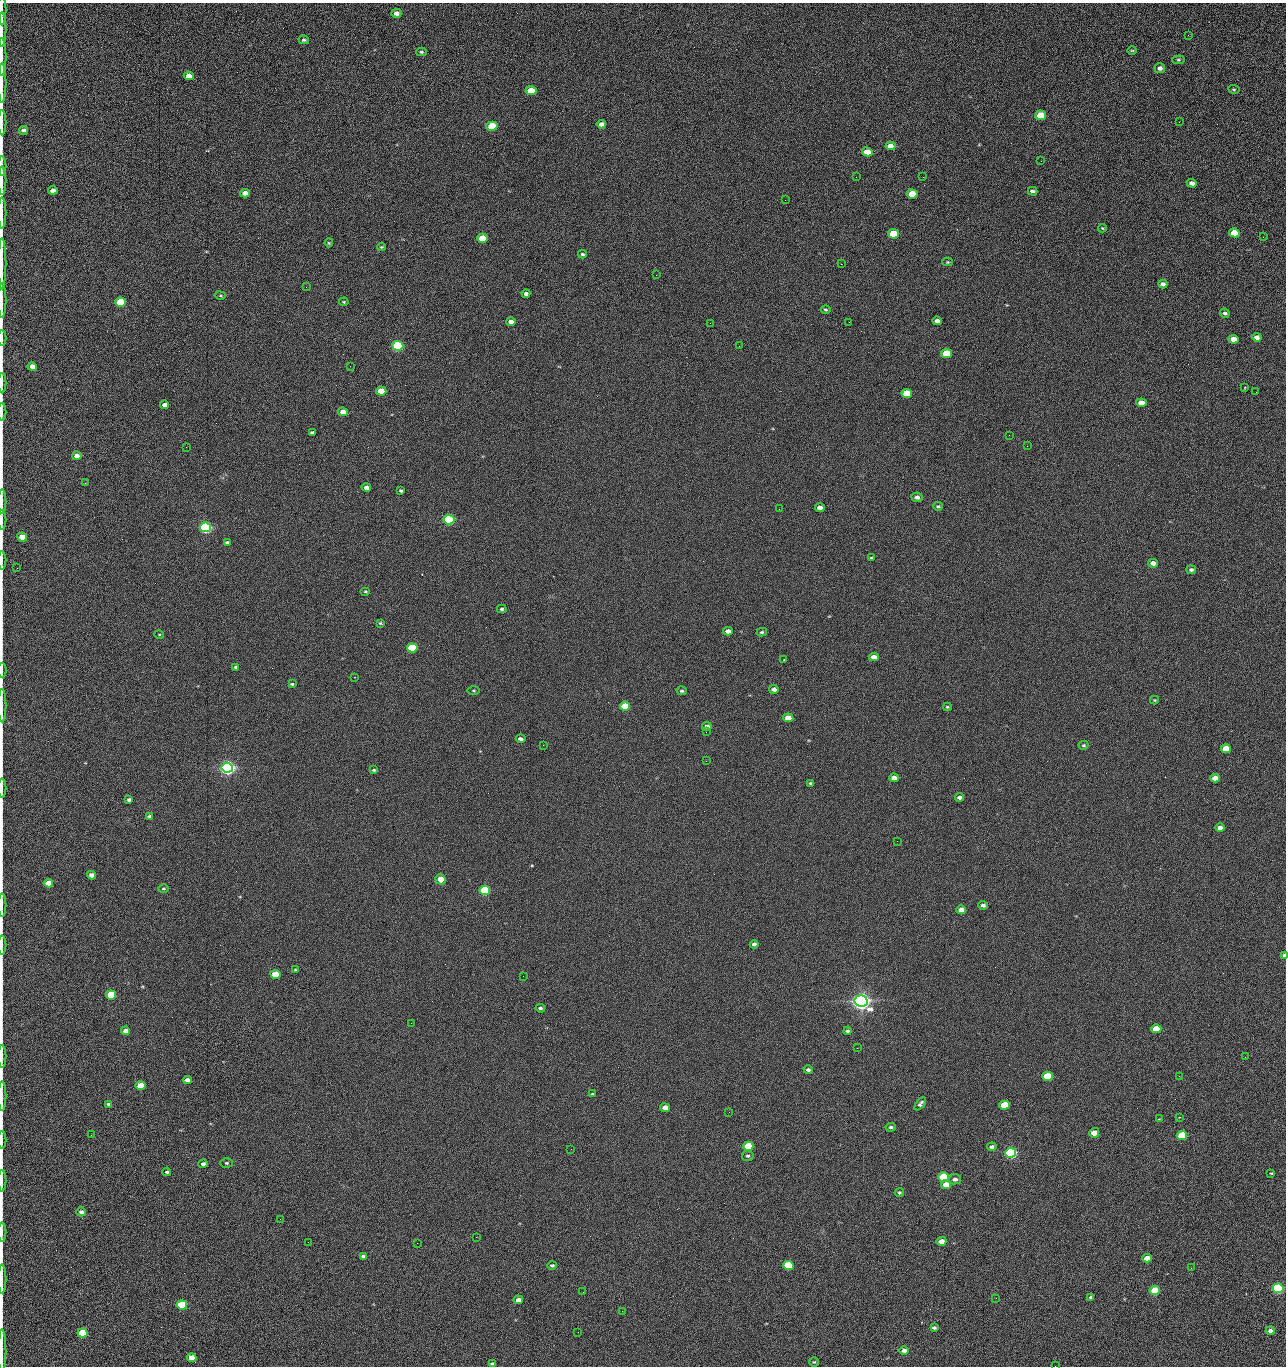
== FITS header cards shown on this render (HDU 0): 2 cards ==
NAXIS1  =                 1284 /fastest changing axis
NAXIS2  =                 1364 /next to fastest changing axis

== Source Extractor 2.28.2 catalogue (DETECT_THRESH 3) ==
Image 1284 x 1364 px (HDU 0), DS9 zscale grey, 1 PNG px = 1 image px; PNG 1288 x 1368 px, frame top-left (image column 1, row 1364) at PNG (2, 3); each listed source drawn as its Kron ellipse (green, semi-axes under 4 px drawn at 4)
Background 125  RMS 14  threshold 43.3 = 3 sigma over >= 5 px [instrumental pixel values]
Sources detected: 226; all 226 listed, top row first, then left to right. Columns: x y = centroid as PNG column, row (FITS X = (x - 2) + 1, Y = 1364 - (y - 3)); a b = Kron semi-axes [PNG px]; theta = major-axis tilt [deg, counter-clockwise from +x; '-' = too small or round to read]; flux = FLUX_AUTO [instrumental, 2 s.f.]
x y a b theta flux
2 10 15 2 90 2.4e+03
396 13 5 4 - 5.0e+03
2 30 17 2 90 3.6e+03
1188 35 3 2 - 1.3e+03
304 40 5 4 - 1.8e+03
1132 50 5 3 - 8.8e+02
421 52 5 4 - 1.2e+03
2 57 19 2 90 3.5e+03
1178 60 6 4 5 1.3e+03
1160 68 5 5 - 3.0e+03
189 76 5 4 - 8.9e+03
2 83 20 2 90 3.9e+03
1234 89 5 3 - 1.0e+03
531 91 5 4 - 2.4e+04
1041 115 5 4 - 4.5e+04
2 122 13 2 90 2.6e+03
1179 122 3 2 - 1.3e+03
601 124 4 4 - 3.6e+03
492 126 5 4 - 5.5e+04
23 130 4 4 - 3.2e+03
890 146 5 4 - 6.5e+03
867 152 5 4 - 1.6e+04
1041 161 2 2 - 1.8e+03
2 166 10 2 90 1.6e+03
856 177 2 2 - 2.4e+03
923 177 2 2 - 1.8e+04
2 181 14 2 90 2.7e+03
1192 183 5 4 - 3.7e+03
53 190 4 4 - 4.8e+03
1033 191 5 3 - 2.5e+03
245 193 5 4 - 6.1e+03
912 194 5 4 - 2.9e+04
785 200 2 2 - 4.9e+02
2 213 15 2 90 2.8e+03
1102 228 4 4 - 8.4e+02
1234 233 5 4 - 2.5e+04
893 234 5 4 - 4.3e+04
1263 237 2 2 - 9.4e+02
482 238 5 4 - 2.0e+04
329 243 4 4 - 9.8e+02
381 247 4 3 - 1.1e+03
582 254 4 3 - 1.6e+03
948 262 5 4 - 1.1e+03
2 264 26 2 90 4.5e+03
841 264 2 2 - 2.7e+04
656 275 2 2 - 6.4e+02
1163 284 4 4 - 3.0e+03
306 287 2 2 - 6.5e+02
526 294 4 3 - 3.1e+03
220 296 5 2 - 9.2e+02
2 301 17 2 90 2.2e+03
120 302 5 4 - 5.3e+04
344 302 4 3 - 9.0e+02
826 310 5 3 - 1.2e+03
1225 313 5 4 - 2.2e+03
511 321 5 4 - 5.1e+03
937 321 4 4 - 4.0e+03
849 322 2 2 - 5.7e+02
710 323 2 2 - 3.3e+03
1257 337 5 4 - 4.7e+03
2 338 8 2 90 9.5e+02
1233 339 5 4 - 1.0e+04
398 346 5 5 - 1.6e+05
739 346 2 2 - 4.6e+02
946 353 5 4 - 4.1e+04
350 366 2 2 - 2.3e+03
32 367 5 4 - 1.2e+04
2 383 10 2 90 1.7e+03
1245 387 3 2 - 9.0e+02
381 391 5 4 - 2.0e+04
1256 392 2 2 - 8.5e+02
907 393 5 4 - 3.4e+04
1141 403 5 4 - 1.0e+04
165 405 4 4 - 4.6e+03
2 412 9 2 90 1.3e+03
343 412 5 4 - 1.0e+04
312 432 4 3 - 1.4e+03
1009 435 2 2 - 3.3e+03
1027 446 2 2 - 4.8e+02
186 447 2 2 - 2.9e+03
77 456 5 4 - 6.1e+03
85 483 3 2 - 1.0e+03
366 488 4 4 - 5.2e+03
401 491 4 3 - 1.6e+03
917 497 5 4 - 3.7e+03
2 501 12 2 90 2.0e+03
938 506 5 4 - 1.4e+03
820 508 5 4 - 5.0e+03
779 509 2 2 - 4.8e+02
2 520 10 2 90 1.5e+03
449 520 5 5 - 2.0e+05
205 527 5 5 - 3.3e+05
22 537 5 4 - 2.0e+04
227 542 4 3 - 1.6e+03
871 558 4 2 - 9.3e+02
2 560 9 2 90 1.4e+03
1153 563 5 4 - 5.6e+03
17 568 2 2 - 3.7e+02
1191 570 5 4 - 2.3e+03
365 591 5 4 - 1.2e+03
502 609 5 3 - 1.5e+03
380 623 3 3 - 1.0e+03
728 631 5 4 - 5.3e+03
762 632 5 4 - 1.4e+03
159 634 5 3 - 8.5e+02
412 648 5 4 - 9.3e+04
874 657 5 4 - 7.5e+03
784 660 3 3 - 9.1e+02
236 667 4 3 - 1.9e+03
2 670 7 2 90 1.2e+03
354 677 3 2 - 5.2e+02
292 684 3 3 - 1.2e+03
774 689 5 4 - 4.3e+03
474 691 6 3 0 1.1e+03
682 691 5 4 - 1.5e+03
1154 700 4 4 - 9.8e+02
2 705 17 2 90 2.8e+03
625 706 5 4 - 5.0e+04
947 707 4 3 - 1.1e+03
788 718 5 4 - 1.5e+04
707 726 5 4 - 3.7e+03
706 732 3 2 - 7.4e+02
521 739 5 3 - 2.8e+03
543 745 2 2 - 3.3e+03
1083 745 5 4 - 1.2e+03
1226 749 5 4 - 2.7e+04
706 761 2 2 - 2.5e+03
227 768 5 5 - 6.9e+05
374 770 4 3 - 1.3e+03
894 778 5 4 - 6.0e+03
1215 778 5 4 - 1.3e+04
811 783 4 3 - 1.3e+03
2 788 10 2 90 1.6e+03
960 797 4 3 - 4.0e+03
129 800 4 3 - 2.1e+03
150 816 4 3 - 2.1e+03
1220 828 4 4 - 6.0e+03
897 841 2 2 - 1.2e+03
91 875 4 4 - 6.0e+03
441 879 5 5 - 1.4e+04
48 883 5 4 - 1.0e+04
163 889 5 2 - 9.6e+02
485 890 5 4 - 1.3e+05
2 905 11 2 90 1.9e+03
983 905 4 3 - 2.7e+03
961 910 5 4 - 9.7e+03
754 944 4 4 - 3.6e+03
2 945 9 2 90 1.6e+03
1284 955 4 3 - 2.5e+03
295 970 3 3 - 9.1e+02
275 974 5 4 - 3.4e+04
523 976 2 2 - 2.0e+03
111 995 5 4 - 5.4e+04
861 1001 6 5 - 1.0e+06
540 1008 5 4 - 1.9e+03
411 1023 2 2 - 5.4e+03
1156 1029 5 4 - 3.0e+04
126 1031 4 4 - 6.5e+03
847 1031 4 4 - 2.1e+03
857 1048 3 2 - 1.5e+03
2 1056 11 2 90 1.7e+03
1245 1057 2 2 - 2.0e+03
808 1070 4 4 - 2.3e+03
1047 1076 5 4 - 4.9e+04
1179 1076 3 2 - 2.7e+03
187 1080 4 4 - 6.7e+03
140 1086 5 4 - 3.2e+04
592 1094 3 2 - 6.8e+02
2 1096 15 2 90 2.6e+03
109 1104 4 4 - 2.0e+03
920 1104 8 4 52 2.7e+03
1005 1105 5 4 - 4.5e+04
665 1108 5 4 - 9.1e+03
729 1112 2 2 - 9.7e+02
1179 1117 4 3 - 7.2e+02
1159 1119 3 3 - 7.4e+02
891 1127 5 4 - 1.9e+03
1094 1133 5 4 - 1.7e+04
91 1135 2 2 - 2.5e+03
1182 1136 5 4 - 5.9e+04
2 1140 9 2 90 1.3e+03
748 1146 5 4 - 8.1e+04
992 1147 5 4 - 2.3e+03
571 1149 2 2 - 1.0e+03
1011 1153 5 4 - 2.8e+05
748 1156 6 5 - 2.1e+03
226 1163 6 5 - 1.6e+03
203 1164 4 4 - 2.7e+03
167 1172 4 4 - 1.4e+03
1271 1173 3 2 - 8.9e+02
943 1177 5 4 - 8.7e+04
955 1179 6 5 - 4.1e+03
2 1181 11 2 90 1.8e+03
946 1184 5 4 - 9.8e+03
899 1193 4 4 - 1.4e+03
81 1212 5 4 - 2.7e+03
280 1219 2 2 - 2.0e+03
2 1232 9 2 90 1.5e+03
476 1237 2 2 - 8.4e+03
941 1241 5 4 - 9.3e+03
308 1242 2 2 - 1.7e+03
417 1243 2 2 - 5.3e+03
363 1256 4 3 - 1.4e+03
1147 1258 5 4 - 1.4e+04
552 1265 4 4 - 1.5e+03
788 1266 5 4 - 8.3e+04
1191 1268 2 2 - 5.2e+02
2 1279 14 2 90 2.8e+03
1278 1288 5 4 - 2.0e+05
1155 1291 5 4 - 4.7e+04
583 1292 2 2 - 5.3e+02
1090 1297 3 3 - 3.8e+03
996 1298 2 2 - 2.8e+03
518 1300 5 4 - 7.8e+03
182 1305 5 4 - 1.0e+05
622 1311 3 2 - 8.6e+02
934 1328 4 3 - 2.0e+03
1270 1331 4 4 - 3.3e+03
578 1332 2 2 - 3.4e+03
82 1333 5 4 - 5.6e+04
904 1350 5 4 - 3.4e+03
2 1351 22 2 90 3.4e+03
192 1358 5 4 - 1.9e+04
814 1362 5 4 - 1.1e+03
492 1364 3 3 - 1.8e+03
1055 1366 2 2 - 2.0e+03
At the frame edge (FLAGS 8, measured only in part): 31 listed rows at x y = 2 10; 2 30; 2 57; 2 83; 2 122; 23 130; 2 166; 2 181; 2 213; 2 264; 2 301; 2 338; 2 383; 2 412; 2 501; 2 520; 2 560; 2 670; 2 705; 2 788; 2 905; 2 945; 1284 955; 2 1056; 2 1096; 2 1140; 2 1181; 2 1232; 2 1279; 2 1351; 1055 1366

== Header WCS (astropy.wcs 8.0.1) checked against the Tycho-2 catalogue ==
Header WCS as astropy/WCSLIB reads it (CRVAL/CRPIX/CD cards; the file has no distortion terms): RA---TAN/DEC--TAN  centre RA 15:41:40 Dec +51:59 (235.42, +51.98 deg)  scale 1.26 arcsec/px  FOV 26.9' x 28.5'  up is +92 deg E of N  parity flipped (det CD > 0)
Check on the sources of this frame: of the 60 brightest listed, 10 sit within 2.0 arcsec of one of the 11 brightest Tycho-2 stars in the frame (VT <= 12.29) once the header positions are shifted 0.61 arcsec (0.52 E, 0.31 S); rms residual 0.76 arcsec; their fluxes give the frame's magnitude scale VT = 24.51 - 2.5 log10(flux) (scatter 0.17 mag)
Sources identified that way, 10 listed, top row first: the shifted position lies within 2.0 arcsec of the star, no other Tycho-2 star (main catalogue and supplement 1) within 4.0 arcsec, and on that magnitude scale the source's flux lands within +1.5 / -3 mag of the star's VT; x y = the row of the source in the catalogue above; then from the Tycho-2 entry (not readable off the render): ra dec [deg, ICRS J2000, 3 dp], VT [Tycho-2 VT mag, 2 dp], TYC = Tycho-2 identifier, HIP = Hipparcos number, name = IAU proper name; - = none
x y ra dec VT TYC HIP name
398 346 235.614 +52.064 11.61 3489-1132-1 - -
449 520 235.514 +52.049 11.19 3489-1407-1 - -
227 768 235.378 +52.130 9.31 3489-1322-1 76850 -
485 890 235.303 +52.042 11.52 3489-958-1 - -
861 1001 235.232 +51.912 9.59 3489-824-1 - -
1011 1153 235.143 +51.862 10.97 3489-1016-1 - -
943 1177 235.131 +51.886 12.29 3489-908-1 - -
788 1266 235.084 +51.941 11.45 3489-1346-1 - -
1278 1288 235.062 +51.771 11.53 3489-1453-1 - -
182 1305 235.075 +52.152 11.74 3489-912-1 - -